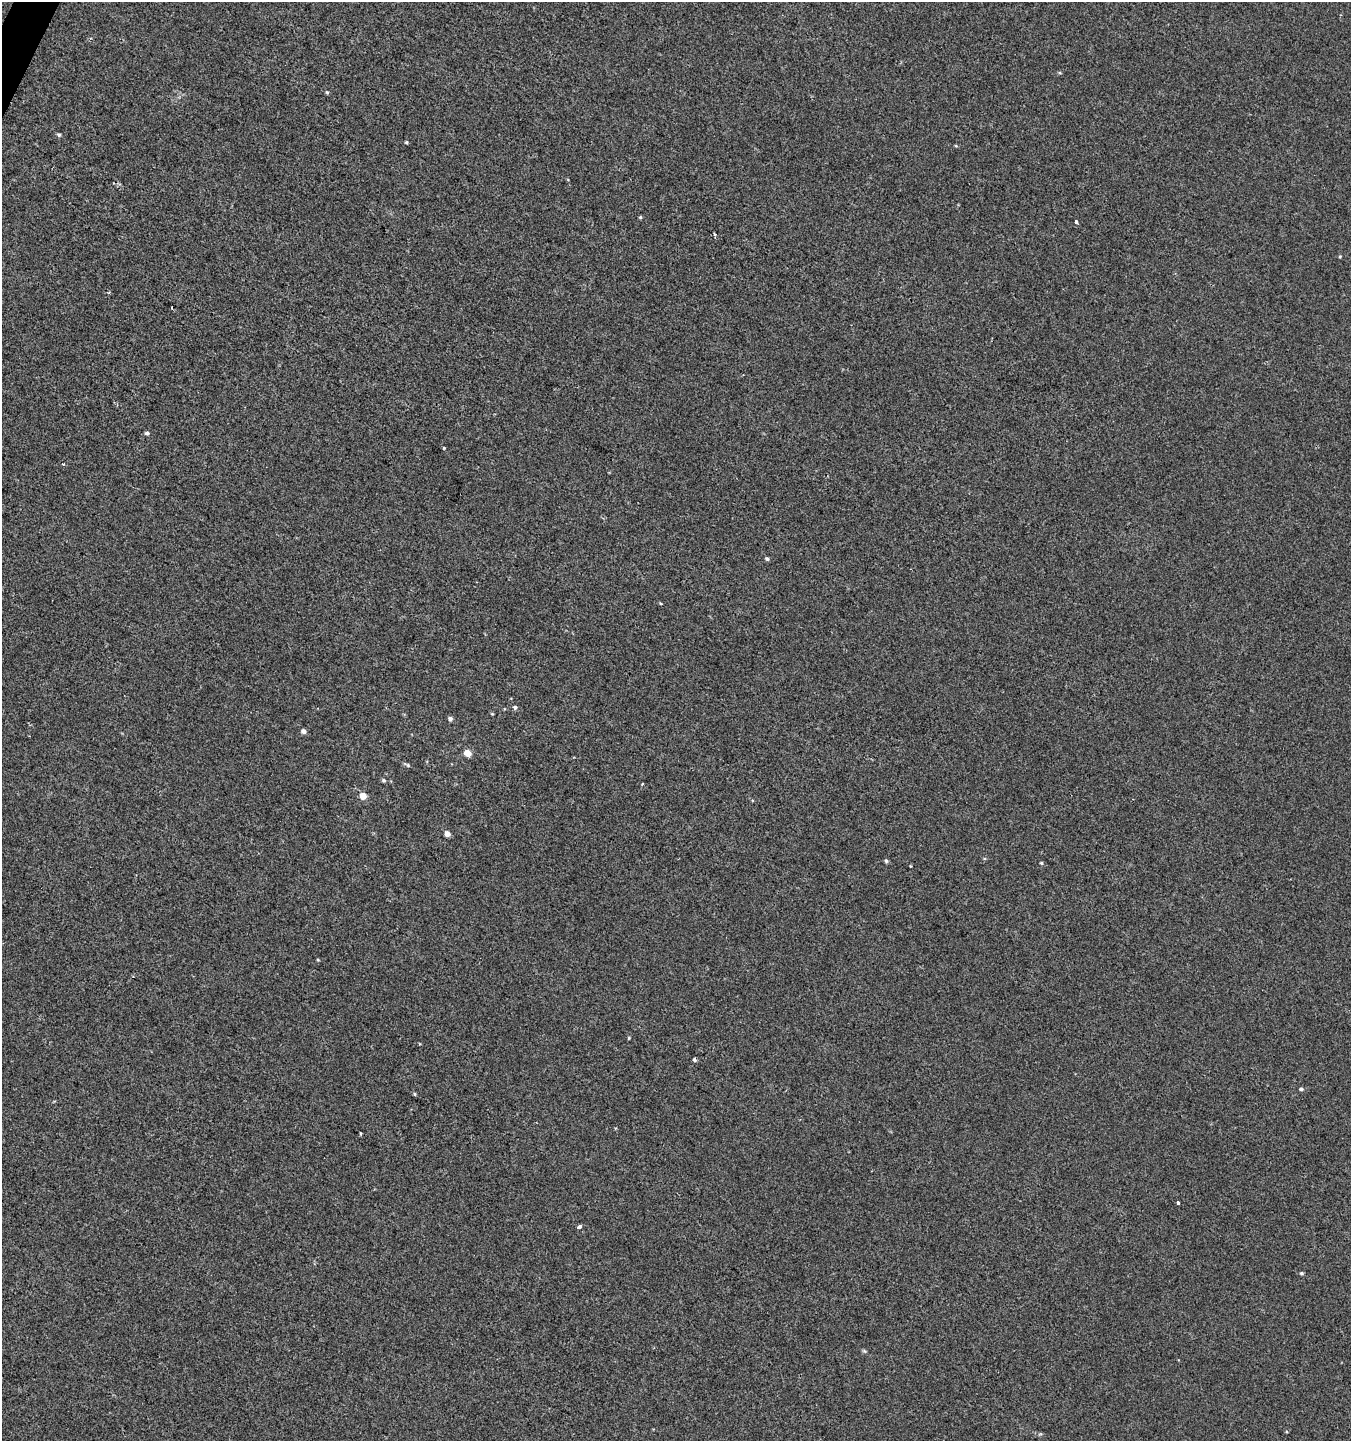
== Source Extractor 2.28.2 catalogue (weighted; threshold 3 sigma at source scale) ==
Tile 11 of 4 x 4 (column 3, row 3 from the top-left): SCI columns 2903-4251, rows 1455-2893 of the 5868 x 5772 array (HDU 1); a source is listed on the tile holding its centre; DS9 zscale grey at full resolution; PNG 1353 x 1443 px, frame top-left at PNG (2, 2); no overlay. Shown black and unused: <1% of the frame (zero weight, under 2 of 3 exposures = <1% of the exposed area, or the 3 px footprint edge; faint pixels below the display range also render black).
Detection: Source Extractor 2.28.2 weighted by HDU 2 'WHT'; one run over the whole footprint, this tile lists its part. Background 0.0011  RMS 0.0056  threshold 0.0253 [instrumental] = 3 sigma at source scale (4.5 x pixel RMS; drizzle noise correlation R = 1.50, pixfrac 1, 0.0396/0.0396 arcsec/px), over >= 5 px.
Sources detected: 34; all 34 listed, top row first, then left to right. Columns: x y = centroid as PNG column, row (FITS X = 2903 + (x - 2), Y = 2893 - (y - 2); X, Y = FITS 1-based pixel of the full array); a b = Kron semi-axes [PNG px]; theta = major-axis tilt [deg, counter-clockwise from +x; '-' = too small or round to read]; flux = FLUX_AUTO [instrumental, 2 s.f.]
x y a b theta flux
1060 73 5 3 - 0.57
327 92 5 4 - 0.7
59 135 5 4 - 0.96
406 142 4 4 - 0.62
956 146 5 3 - 0.5
640 217 4 4 - 0.67
1076 222 4 3 - 2.1
1340 256 5 3 - 0.47
147 433 6 4 0 1.1
444 448 3 2 - 0.72
767 559 5 4 - 1
515 707 6 5 - 1.2
492 714 4 4 - 0.53
450 719 5 5 - 1.5
303 731 6 5 - 2.1
467 753 5 5 - 8.6
407 765 8 4 -25 1.1
384 780 5 5 - 0.89
643 784 3 2 - 0.68
363 796 5 5 - 6.7
447 834 5 5 - 3.4
886 861 6 4 -73 0.98
1041 863 5 4 - 0.68
318 960 5 3 - 0.47
629 1038 3 3 - 0.5
694 1060 5 3 - 1.1
1301 1089 5 4 - 1.2
415 1094 5 3 - 0.58
615 1128 3 3 - 0.56
360 1134 3 3 - 1.7
1178 1202 3 3 - 2
580 1226 4 3 - 3.9
1301 1273 5 4 - 0.87
864 1351 7 4 -43 0.79